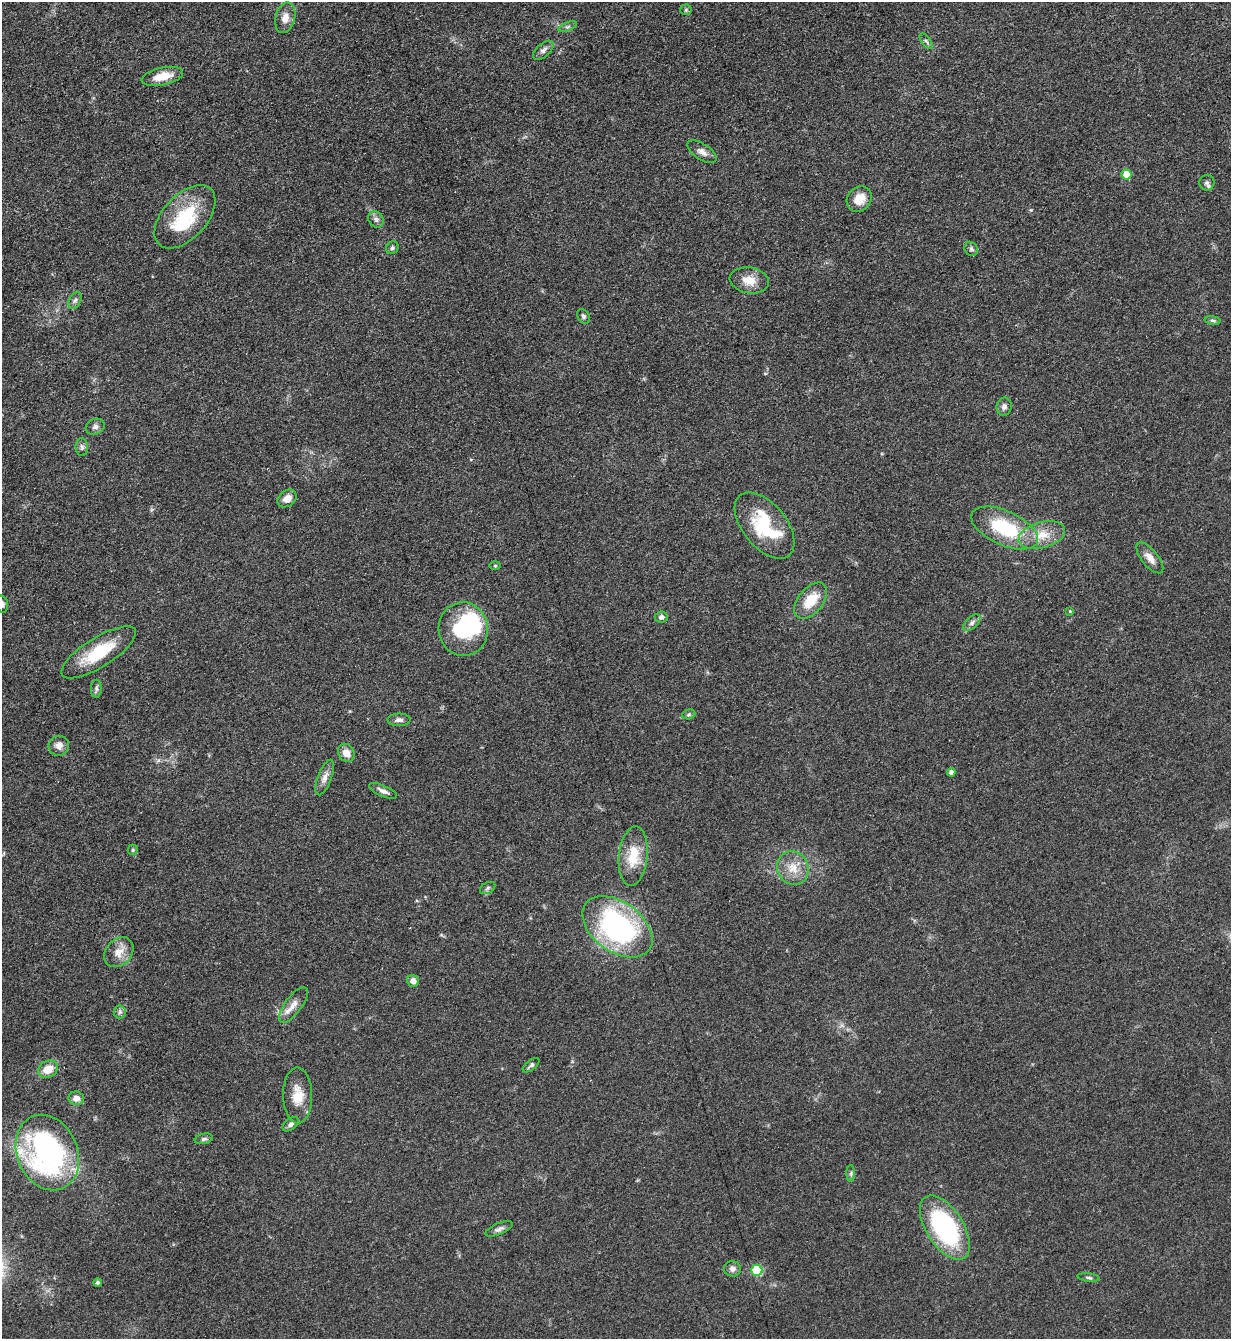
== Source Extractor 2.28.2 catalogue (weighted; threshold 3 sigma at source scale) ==
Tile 11 of 4 x 4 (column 3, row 3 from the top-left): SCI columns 2739-3967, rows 1347-2683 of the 5351 x 5363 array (HDU 1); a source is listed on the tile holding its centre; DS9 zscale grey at full resolution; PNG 1233 x 1341 px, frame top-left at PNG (2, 2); each listed source drawn as its Kron ellipse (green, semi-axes under 4 px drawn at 4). Shown black and unused: <1% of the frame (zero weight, under 3 of 5 exposures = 1% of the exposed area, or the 3 px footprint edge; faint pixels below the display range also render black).
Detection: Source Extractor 2.28.2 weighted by HDU 2 'WHT'; one run over the whole footprint, this tile lists its part. Background 0.0603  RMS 0.0063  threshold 0.0283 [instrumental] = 3 sigma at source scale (4.5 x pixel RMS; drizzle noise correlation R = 1.50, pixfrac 1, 0.05/0.05 arcsec/px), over >= 5 px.
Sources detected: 68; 1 inside a brighter object's white glare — neither listed nor drawn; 2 inside a brighter listed object's ellipse — not listed separately; the other 65 listed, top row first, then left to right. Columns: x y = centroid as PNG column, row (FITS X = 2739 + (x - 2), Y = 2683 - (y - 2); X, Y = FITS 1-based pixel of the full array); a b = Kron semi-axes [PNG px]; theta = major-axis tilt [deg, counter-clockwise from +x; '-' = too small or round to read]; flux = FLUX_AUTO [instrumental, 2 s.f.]
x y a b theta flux
686 10 5 5 - 0.95
285 18 16 9 76 6.4
568 27 10 3 21 1.2
926 41 9 4 -52 1.2
543 50 12 6 42 2.7
162 76 21 9 12 11
702 152 17 8 -34 4
1126 174 5 5 - 11
1207 183 8 7 - 1.9
859 199 13 11 45 9.9
185 217 38 22 47 38
376 219 9 7 -56 2.3
392 248 6 5 - 1.5
971 249 7 6 - 1.5
749 280 19 13 -9 9
75 300 9 5 62 1.8
583 316 8 5 -59 1.6
1213 320 8 4 -9 1.2
1004 407 9 7 81 2.4
95 427 10 7 24 2.4
82 447 9 6 -87 1.8
287 498 10 8 37 5.1
765 525 39 21 -50 39
1005 528 36 17 -24 41
1042 535 24 12 15 13
1150 558 19 8 -51 5.4
495 566 5 3 - 0.68
811 601 21 12 51 15
2 604 9 5 -75 1.9
1070 611 4 3 - 0.6
661 617 6 5 - 2
972 623 10 5 42 2.2
463 629 27 25 -82 43
99 652 43 14 32 28
96 689 9 5 88 1.8
689 714 7 4 18 1.1
399 720 11 6 1 2.5
59 746 10 9 - 3.9
346 753 9 8 - 5.9
951 772 4 4 - 2.8
325 777 19 7 69 4.2
383 791 15 5 -23 3.1
133 850 5 5 - 1.1
633 856 30 14 84 18
793 868 17 15 -64 11
488 888 8 5 28 1.5
617 927 39 25 -36 120
119 952 16 13 48 7.5
413 981 6 6 - 4
293 1005 21 8 53 6.3
120 1012 6 6 - 1.6
531 1065 10 5 37 1.6
48 1069 10 8 27 8.8
298 1095 28 14 -89 12
76 1098 8 6 -13 4.1
291 1124 9 5 37 2.1
204 1139 9 5 12 1.4
47 1153 39 30 -66 140
851 1173 8 4 89 1.3
945 1228 36 18 -58 93
499 1229 14 5 23 2.4
732 1269 8 7 - 2.7
757 1270 5 5 - 35
1089 1278 11 4 -7 1.3
98 1283 4 4 - 1.7
Isophote crosses this tile's border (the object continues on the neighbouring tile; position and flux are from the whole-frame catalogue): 1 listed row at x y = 2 604